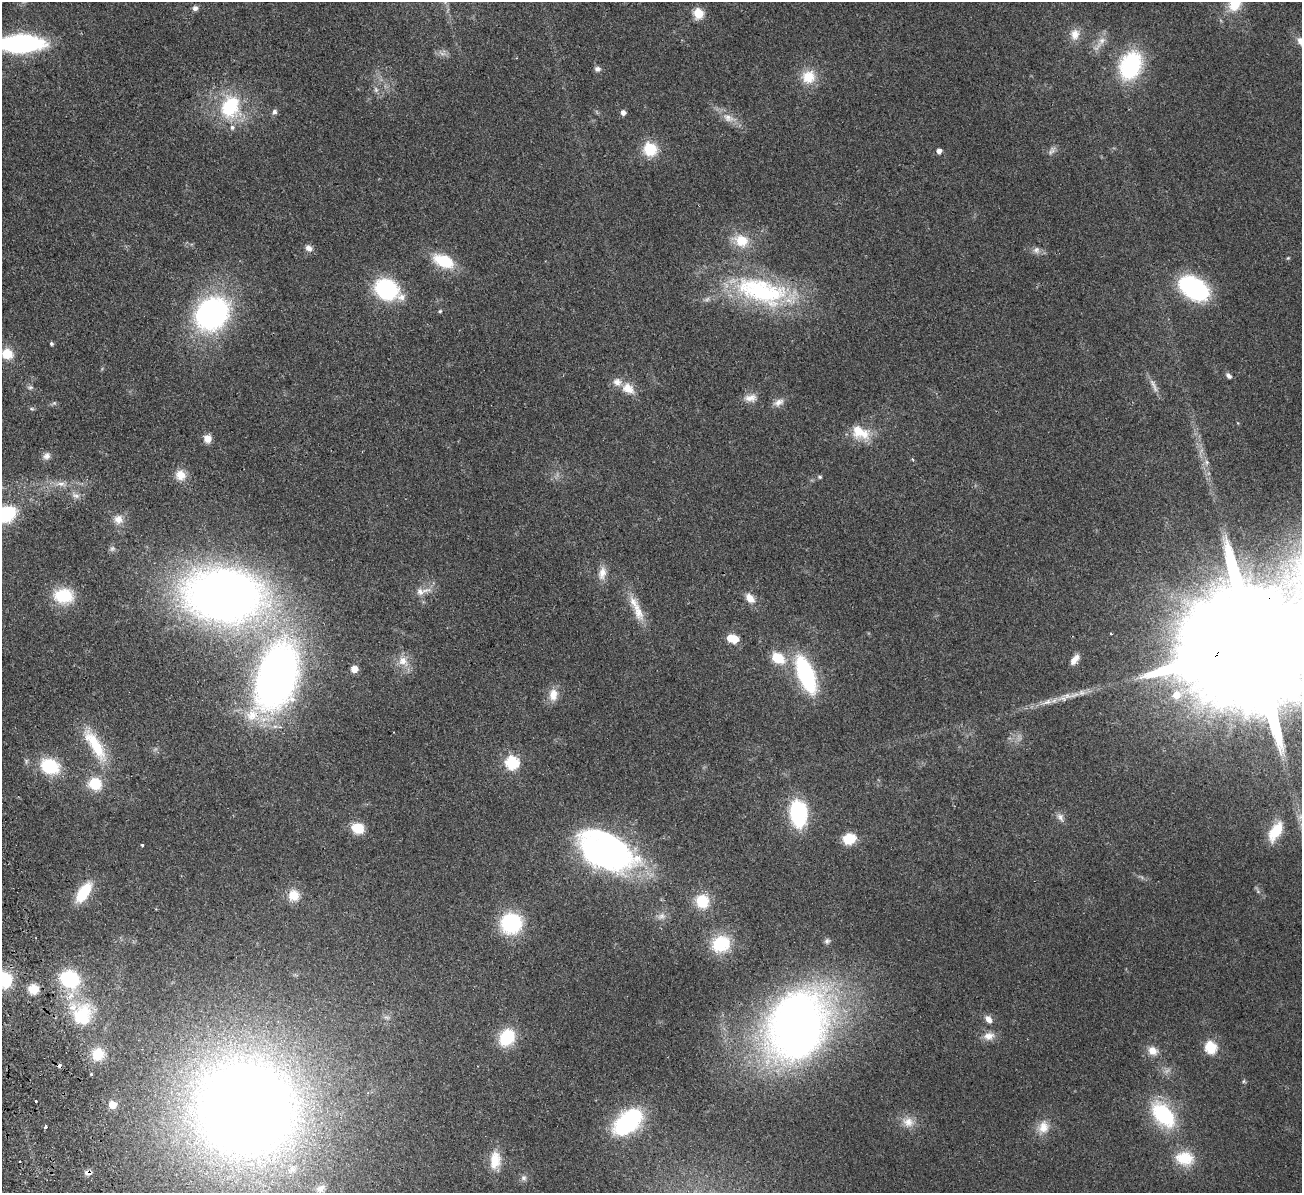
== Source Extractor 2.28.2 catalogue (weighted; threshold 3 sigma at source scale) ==
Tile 7 of 4 x 4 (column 3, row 2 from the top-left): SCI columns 2656-3955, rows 2550-3740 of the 5311 x 5219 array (HDU 1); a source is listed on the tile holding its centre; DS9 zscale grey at full resolution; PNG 1304 x 1195 px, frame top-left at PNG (2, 2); no overlay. Shown black and unused: <1% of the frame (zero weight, under 2 of 3 exposures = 3% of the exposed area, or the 3 px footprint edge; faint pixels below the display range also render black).
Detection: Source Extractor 2.28.2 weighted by HDU 2 'WHT'; one run over the whole footprint, this tile lists its part. Background 0.107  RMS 0.008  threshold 0.036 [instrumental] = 3 sigma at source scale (4.5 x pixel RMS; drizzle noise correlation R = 1.50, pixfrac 1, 0.05/0.05 arcsec/px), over >= 5 px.
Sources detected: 122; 1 too faint to see at this stretch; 2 inside a brighter object's white glare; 1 cosmic-ray / hot-pixel residue — not listed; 6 inside a brighter listed object's ellipse — not listed separately; the other 112 listed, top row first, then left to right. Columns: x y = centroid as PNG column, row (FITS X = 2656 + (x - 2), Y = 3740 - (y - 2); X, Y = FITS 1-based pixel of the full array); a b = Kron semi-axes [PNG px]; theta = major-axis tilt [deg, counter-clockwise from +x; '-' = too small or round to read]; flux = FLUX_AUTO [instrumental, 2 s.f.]
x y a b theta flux
1235 2 23 15 72 25
195 8 7 7 - 2.7
698 13 6 5 - 46
1075 34 16 12 86 8.4
1101 41 26 8 54 7.7
20 43 33 13 2 170
1130 65 29 21 67 74
597 69 8 7 - 2.7
808 77 18 18 - 18
376 90 9 5 -83 2.4
230 107 26 21 75 56
274 112 8 6 68 2.4
623 112 6 6 - 2.8
728 118 23 11 -21 9.9
650 149 13 12 - 28
939 151 5 4 - 4.6
1052 151 13 7 59 3.1
741 241 22 17 -22 19
309 248 9 7 -43 4.3
1036 250 10 9 - 3.7
1288 258 5 3 - 0.81
443 261 23 12 -23 33
1194 288 22 14 -33 140
387 289 20 15 -30 93
761 291 77 34 -16 120
440 311 5 5 - 1
212 314 30 25 37 200
51 344 4 4 - 1.5
7 354 14 12 -26 14
1228 376 8 5 -48 2.3
1154 385 24 6 -65 4.9
30 387 9 5 -1 1.9
628 388 18 13 -34 12
750 398 18 10 3 6.7
778 402 15 8 22 5.1
54 403 6 6 - 1.3
32 409 6 5 - 1.3
1238 423 5 3 - 0.67
860 433 27 17 -26 20
207 439 9 8 - 6.9
46 456 11 9 40 4.2
1206 462 8 4 83 2.2
180 475 13 12 - 10
820 477 6 5 - 1.4
61 484 17 6 -6 6.4
76 495 13 7 -23 4
5 514 20 13 24 62
118 519 12 12 - 7.3
112 549 8 7 - 2.1
602 573 18 10 79 8
420 592 11 10 - 5.5
224 595 55 39 -3 870
64 596 21 16 -2 30
750 598 12 8 -50 8.1
638 611 33 12 -71 15
734 639 6 5 - 19
1253 646 60 28 20 76000
778 658 15 11 -31 21
1075 659 13 7 53 6.1
403 661 17 13 -47 11
354 669 5 5 - 11
806 674 28 12 -68 120
277 677 61 33 72 500
553 695 16 11 86 9.6
1176 695 8 8 - 12
1063 698 15 9 -6 6
1047 702 17 7 18 6.2
95 745 48 14 -59 34
512 762 6 6 - 100
50 766 20 16 -21 39
95 784 14 13 - 22
798 813 27 16 -85 70
1060 817 13 8 -60 3.9
358 828 12 10 -21 20
1276 831 22 11 58 24
849 839 12 11 - 18
142 845 3 3 - 1.5
609 853 53 31 -26 300
83 893 22 10 56 29
294 895 14 14 - 13
702 901 12 12 - 27
661 916 12 8 26 4.6
511 923 18 17 - 72
827 941 8 7 - 2.2
721 944 20 17 23 36
70 979 13 11 -24 82
4 980 16 15 - 39
33 989 11 9 -10 13
82 1015 30 24 71 43
988 1019 11 7 -52 4.8
797 1026 58 43 65 710
989 1036 15 11 9 7.4
507 1037 18 14 57 35
1211 1047 6 6 - 73
1153 1051 13 10 -31 7.5
98 1054 15 14 - 20
91 1074 3 3 - 2
1244 1081 6 3 71 1
36 1101 3 3 - 1.3
112 1105 5 5 - 18
246 1109 85 82 -12 1400
1163 1115 31 18 -50 63
628 1122 24 14 41 120
908 1122 16 14 -18 9.4
45 1127 4 3 - 2.5
1043 1127 18 14 68 11
1185 1158 22 16 -10 23
495 1160 23 13 83 16
20 1161 2 2 - 0.88
88 1173 9 6 1 3.4
524 1178 8 8 - 2.8
320 1189 16 11 33 8.9
Overlapping masked pixels (flux is a lower limit): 3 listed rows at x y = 1253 646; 246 1109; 88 1173
Isophote crosses this tile's border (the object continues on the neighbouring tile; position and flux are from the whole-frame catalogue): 6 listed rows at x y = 1235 2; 20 43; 7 354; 5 514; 1253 646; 4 980